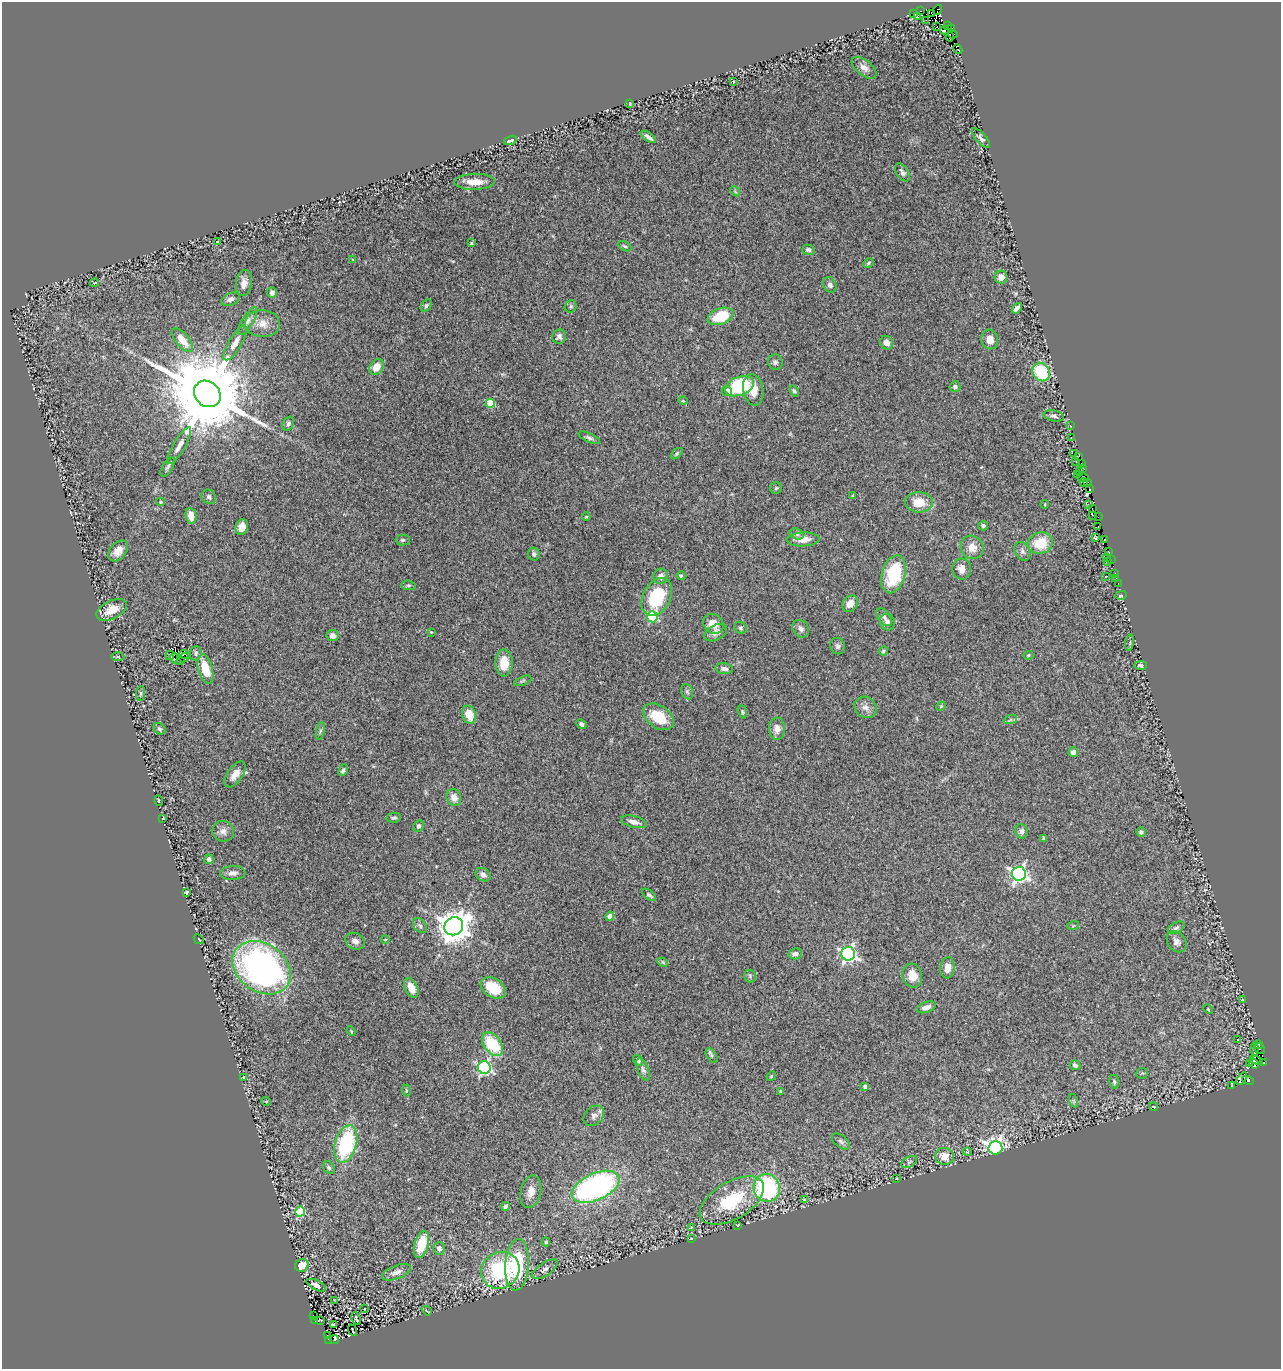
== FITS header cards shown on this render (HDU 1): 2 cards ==
NAXIS1  =                 1279
NAXIS2  =                 1367

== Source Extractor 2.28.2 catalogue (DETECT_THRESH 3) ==
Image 1279 x 1367 px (HDU 1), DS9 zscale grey, 1 PNG px = 1 image px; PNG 1283 x 1371 px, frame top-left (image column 1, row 1367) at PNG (2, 2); each listed source drawn as its Kron ellipse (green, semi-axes under 4 px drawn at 4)
Background 0.111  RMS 0.018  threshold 0.0536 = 3 sigma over >= 5 px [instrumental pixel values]
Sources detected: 271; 9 with non-positive FLUX_AUTO (blend fragments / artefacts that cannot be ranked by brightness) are neither listed nor drawn; the other 262 listed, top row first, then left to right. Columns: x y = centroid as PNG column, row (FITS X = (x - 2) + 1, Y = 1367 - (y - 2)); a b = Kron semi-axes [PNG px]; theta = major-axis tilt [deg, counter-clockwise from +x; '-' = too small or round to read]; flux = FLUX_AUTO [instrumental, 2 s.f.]
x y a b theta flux
938 10 5 3 - 39
921 11 2 2 - 63
932 13 4 2 - 15
914 14 4 2 - 41
917 16 3 2 - 110
926 20 2 2 - 41
948 26 3 2 - 71
937 27 3 2 - 140
952 29 4 3 - 72
945 30 4 3 - 110
953 34 4 3 - 42
950 37 4 2 - 81
958 49 5 3 - 330
864 68 14 7 -38 7.1
733 81 4 3 - 1
630 103 3 3 - 1.1
648 137 9 3 -36 4.2
981 138 12 5 -48 3.8
511 140 6 3 21 3.2
902 172 10 5 -57 3.7
475 182 20 8 2 16
735 191 5 4 - 1.5
218 241 4 4 - 1.7
471 243 4 3 - 1.3
625 246 7 4 -27 2
808 250 6 5 - 2.9
353 260 3 3 - 0.88
868 263 5 3 - 1.6
1001 277 6 6 - 10
94 283 4 3 - 0.83
244 283 13 8 84 9.1
830 285 8 6 -64 5
272 293 5 5 - 3.7
230 299 10 6 23 5.4
426 305 7 4 51 2.2
571 306 6 5 - 2.2
1017 308 6 4 52 6.6
720 316 13 8 20 42
248 321 16 5 59 5.3
262 324 17 13 -3 14
559 337 7 7 - 4.3
990 339 10 8 -77 9.5
182 340 14 6 -50 18
235 343 20 6 60 9.3
886 343 7 6 - 7.9
775 362 8 7 - 3.4
376 367 8 6 54 15
1041 372 10 8 -57 74
739 386 15 9 21 91
955 387 5 5 - 3.6
753 390 16 10 -80 18
727 391 5 5 - 6
794 391 6 4 -50 2.8
207 394 14 12 -44 25000
683 401 5 3 - 1
490 403 5 4 - 46
1054 416 10 5 -10 3.6
288 424 7 5 64 3.2
1070 425 3 2 - 2.4
1071 437 3 2 - 4.1
589 438 11 4 -23 3.3
179 446 21 6 60 9
1074 453 4 2 - 2.4
677 454 7 4 42 1.7
1079 456 4 2 - 87
1076 462 3 2 - 0.87
1081 463 3 3 - 160
168 467 11 5 57 2.9
1083 469 4 2 - 65
1079 471 2 2 - 11
1078 475 2 2 - 1.1
1083 477 6 3 -18 2.5
1084 482 4 3 - 300
1088 482 3 2 - 8.8
776 488 6 5 - 1.8
1090 489 3 2 - 99
853 495 3 3 - 1.7
209 497 8 6 -46 3.5
160 502 4 3 - 1.6
919 502 14 10 -2 23
1045 504 4 3 - 0.89
1088 504 3 2 - 6.2
1092 508 3 2 - 0.43
191 516 8 5 -81 15
1093 516 3 2 - 61
586 517 4 3 - 1
1098 517 2 2 - 19
983 526 5 4 - 3
1098 526 3 2 - 21
242 527 8 6 76 10
797 534 7 5 -18 3
1095 538 3 3 - 1.7
803 539 16 7 2 14
1104 539 3 2 - 4.6
403 540 7 5 0 2.6
1040 543 13 10 17 34
972 547 12 11 - 13
118 551 12 8 49 10
1022 551 10 7 -59 4.6
1109 552 3 3 - 4
534 554 6 6 - 3.1
1106 557 2 2 - 16
1111 559 3 2 - 1.3
1108 561 3 2 - 6.1
962 569 10 9 - 9.8
894 574 19 11 74 66
1115 574 4 3 - 5.9
661 576 8 7 - 7.8
681 576 4 4 - 1.8
1105 577 4 3 - 1.7
1116 578 3 2 - 1.2
1118 583 2 2 - 4.5
408 585 7 4 -4 2.1
1121 595 6 3 14 7.3
657 597 20 13 63 68
850 604 9 7 52 11
112 610 16 9 27 18
652 617 5 5 - 98
884 617 10 6 -54 4.2
887 622 8 7 - 4.7
713 624 11 9 -39 16
741 628 6 5 - 2.3
801 629 9 7 -50 5.3
431 632 3 3 - 0.85
716 633 12 7 28 5.8
332 636 6 5 - 7.3
1130 643 8 4 82 2.1
838 646 8 7 - 3.9
883 651 5 3 - 1.6
196 653 7 6 - 3.2
184 654 5 4 - 0.086
170 655 4 2 - 0.38
1028 655 5 4 - 1.7
118 657 7 3 -1 1.3
174 658 5 2 - 0.64
184 658 5 3 - 3.2
180 660 2 2 - 1.5
504 663 13 8 90 20
1141 665 6 4 1 2.9
205 669 15 7 -75 29
724 669 9 5 -7 4.6
523 681 9 3 23 1.9
687 692 8 5 -69 2.9
141 693 7 4 86 2.2
941 706 5 4 - 1.2
865 707 12 10 -39 7.8
742 712 7 4 -72 1.7
469 715 9 7 -70 18
658 717 17 11 -35 35
1010 720 7 4 19 2.4
581 724 5 4 - 3
160 729 6 5 - 3
777 729 11 8 -88 8.2
320 731 9 3 77 2.2
1073 752 5 4 - 6.7
343 770 6 4 64 2.5
235 774 15 7 55 11
454 797 8 7 - 9.6
159 801 5 2 - 1.2
163 818 4 3 - 0.95
394 818 7 4 7 3
634 822 13 5 -14 7.7
419 826 6 5 - 3.2
223 831 11 10 - 7.5
1022 831 7 6 - 5
1141 832 5 4 - 3.1
1043 838 4 3 - 1.1
209 859 5 4 - 4.2
233 873 13 7 3 6.6
1019 874 7 7 - 380
483 875 8 6 -34 6.5
186 892 3 3 - 1.6
649 895 8 4 -39 2.7
610 916 4 4 - 16
420 926 8 5 -50 3.3
454 926 9 8 - 2200
1073 926 6 3 19 1.5
1176 928 9 5 29 3
199 939 6 2 -45 0.92
385 940 4 3 - 1
355 941 10 8 -27 5.9
1177 942 11 9 -53 6.5
795 954 7 5 9 6.2
848 954 7 7 - 360
663 962 5 4 - 1.6
262 968 31 24 -35 460
947 968 10 7 85 11
750 976 6 6 - 2.1
912 976 12 9 -76 16
411 988 10 6 -65 15
493 988 14 9 -34 38
1242 1000 3 2 - 0.65
926 1007 10 5 19 6.9
1208 1009 5 4 - 1.4
351 1031 5 3 - 1
1238 1040 3 2 - 1.5
492 1044 13 8 -50 58
1258 1045 4 3 - 40
1254 1049 6 2 -87 2.6
1259 1049 5 5 - 46
711 1055 8 5 -59 2.5
638 1060 6 4 -52 2.8
1257 1060 6 3 -19 3.7
1264 1063 3 3 - 130
1250 1064 3 2 - 2.8
1254 1064 5 3 - 5.4
1075 1065 5 5 - 2.9
484 1068 6 6 - 220
643 1069 12 5 -67 3.7
1142 1073 6 5 - 2
771 1076 5 4 - 1.5
244 1077 3 2 - 0.98
1242 1079 7 2 56 25
1248 1080 6 4 -26 230
1114 1082 7 5 -80 2.5
865 1086 4 3 - 4.5
1232 1086 2 2 - 1.2
406 1090 6 3 -89 1.4
781 1091 4 4 - 1.6
266 1101 5 3 - 0.9
1074 1101 7 4 -71 1.8
1153 1106 5 2 - 0.97
594 1116 11 8 46 6.2
841 1141 10 6 -38 3
346 1144 19 11 74 120
995 1148 7 6 - 600
967 1152 4 3 - 0.84
944 1156 9 8 - 16
909 1162 8 5 28 2.4
329 1168 6 5 - 2.6
896 1178 3 2 - 0.91
596 1187 25 13 24 300
767 1188 14 13 - 200
531 1192 16 10 77 12
732 1200 36 18 30 74
804 1200 3 2 - 1.2
505 1206 4 4 - 2.7
300 1211 5 5 - 78
738 1225 4 2 - 1.2
691 1227 2 2 - 0.84
691 1238 3 2 - 0.77
546 1242 4 4 - 1.9
421 1244 14 7 74 31
439 1248 6 5 - 4.8
302 1265 7 6 - 19
517 1265 26 12 86 91
545 1269 15 6 34 5.8
500 1270 19 18 - 110
396 1272 15 6 21 8
316 1285 10 5 -26 6.5
335 1301 3 2 - 0.95
365 1309 4 2 - 0.77
427 1311 5 2 - 1.3
314 1316 2 2 - 1.4
356 1319 6 2 -63 1.3
315 1320 3 2 - 2.6
321 1320 3 2 - 11
333 1325 4 3 - 3.4
353 1330 6 2 -66 1
327 1336 3 2 - 1.4
335 1339 4 3 - 11
329 1340 4 2 - 16
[9 non-positive-flux detections neither listed nor drawn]